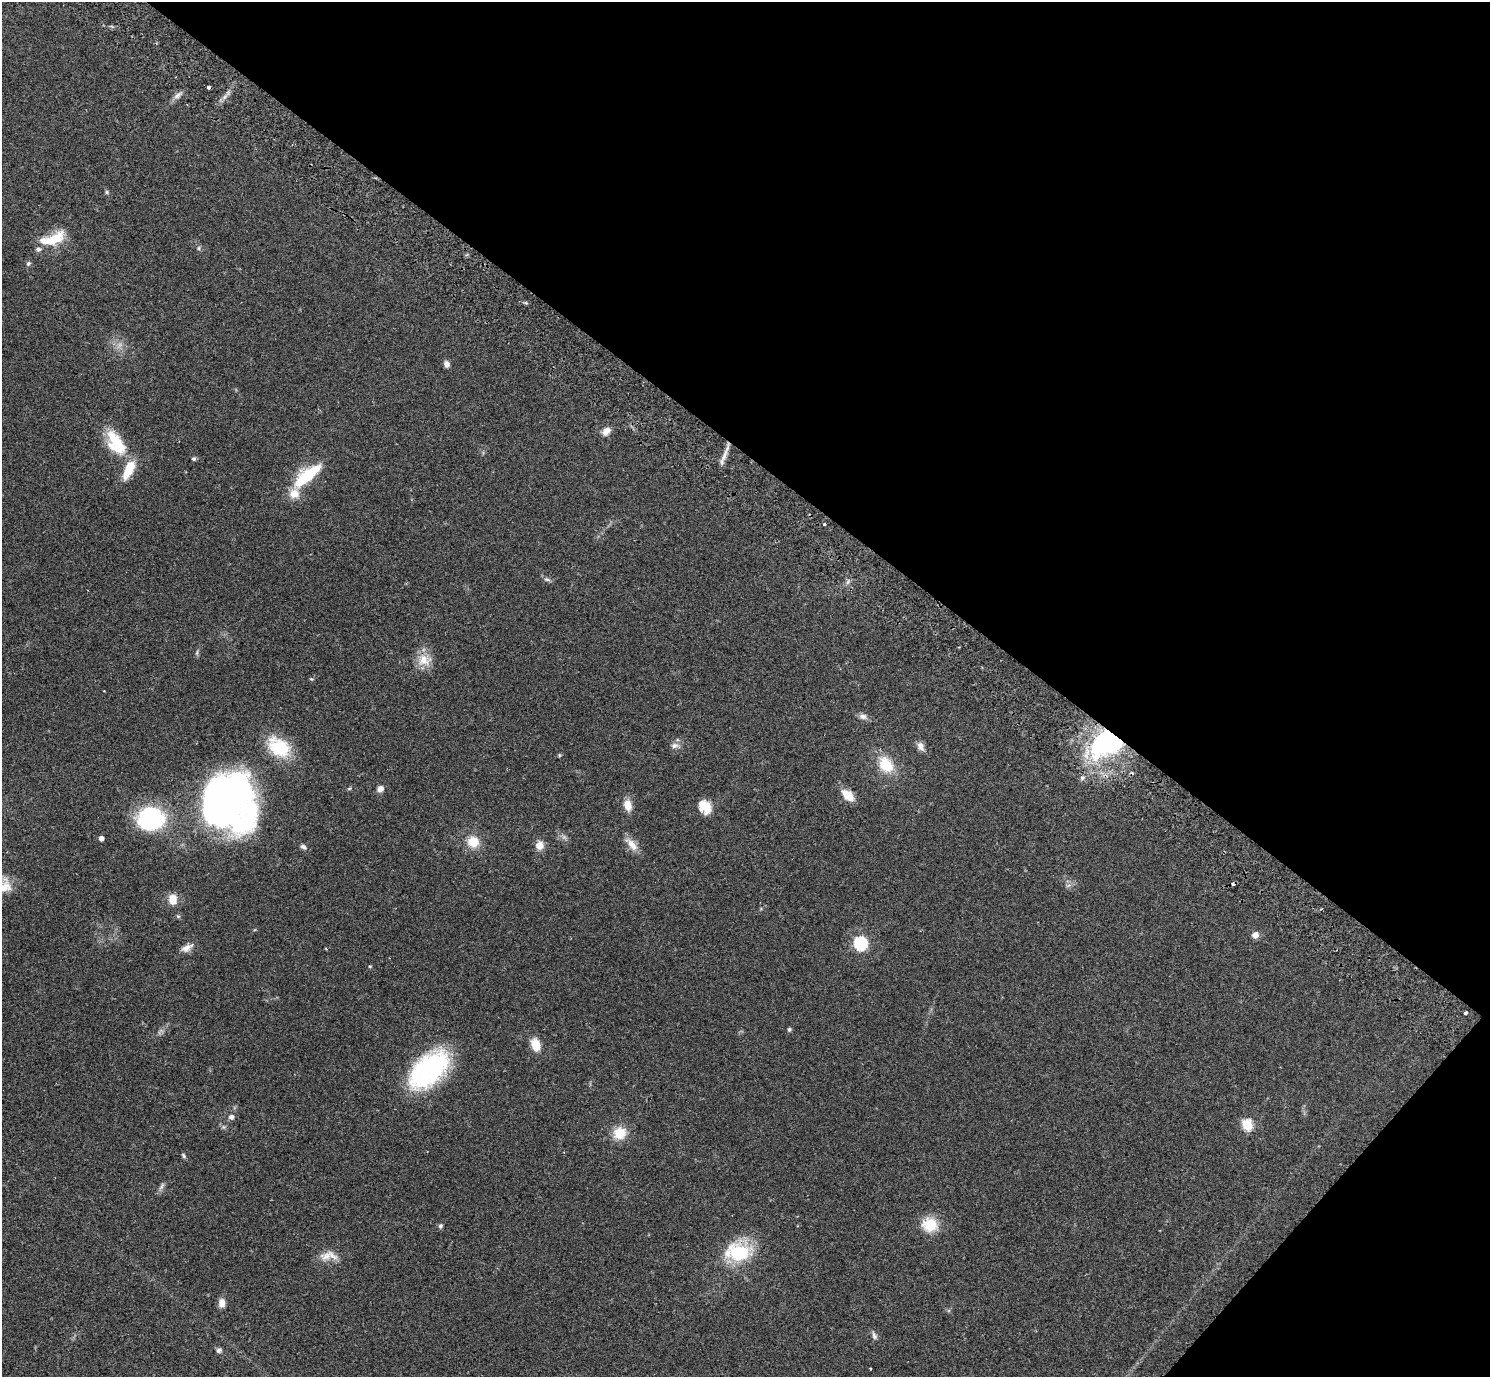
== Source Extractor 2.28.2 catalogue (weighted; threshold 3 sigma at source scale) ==
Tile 8 of 4 x 4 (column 4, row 2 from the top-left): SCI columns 4504-5991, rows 2957-4331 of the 6035 x 6052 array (HDU 1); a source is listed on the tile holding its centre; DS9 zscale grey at full resolution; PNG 1492 x 1379 px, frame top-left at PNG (2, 2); no overlay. Shown black and unused: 36% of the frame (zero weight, under 2 of 3 exposures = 3% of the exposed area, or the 3 px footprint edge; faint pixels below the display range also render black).
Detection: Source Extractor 2.28.2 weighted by HDU 2 'WHT'; one run over the whole footprint, this tile lists its part. Background 0.0836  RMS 0.0076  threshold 0.034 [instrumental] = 3 sigma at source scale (4.5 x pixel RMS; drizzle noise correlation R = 1.50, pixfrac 1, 0.05/0.05 arcsec/px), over >= 5 px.
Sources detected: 68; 2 inside a brighter object's white glare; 2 cosmic-ray / hot-pixel residue — not listed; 5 inside a brighter listed object's ellipse — not listed separately; the other 59 listed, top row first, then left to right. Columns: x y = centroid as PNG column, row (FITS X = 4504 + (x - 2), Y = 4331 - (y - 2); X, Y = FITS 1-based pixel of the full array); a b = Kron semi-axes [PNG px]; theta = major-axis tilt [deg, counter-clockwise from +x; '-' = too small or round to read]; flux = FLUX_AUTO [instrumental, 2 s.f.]
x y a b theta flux
177 95 12 6 38 3.1
107 192 5 5 - 1.1
54 238 32 14 27 19
199 248 6 4 90 1.1
28 263 7 5 49 1.3
447 364 7 6 - 3.3
606 431 12 8 47 4.6
116 443 35 18 -60 29
725 453 28 4 70 5
194 459 4 4 - 1.6
307 475 33 11 39 40
824 524 3 3 - 1.4
547 579 10 4 -18 1.8
197 653 8 3 84 1.2
424 660 20 16 4 11
863 716 10 8 -12 3.2
1106 743 35 24 27 110
674 746 11 7 9 3.1
921 746 13 8 -64 3.8
279 747 22 16 -35 40
559 755 6 4 90 0.72
886 765 19 14 -55 21
1082 778 6 5 - 1.6
349 789 6 3 20 0.83
380 789 7 6 - 4.1
848 795 17 10 -42 9.9
223 801 45 38 -46 200
628 805 13 9 -73 7.4
705 807 14 11 -54 13
150 818 24 21 6 83
101 838 4 4 - 3.3
473 842 14 13 - 12
632 844 20 9 -50 7.2
539 845 10 9 - 6.3
303 847 8 5 -25 1.9
1069 885 7 4 19 1.6
3 886 25 18 29 15
173 899 12 9 -87 8.6
178 916 5 5 - 1
1255 935 7 6 - 4.7
860 943 6 6 - 100
187 948 17 8 28 4.8
370 966 4 4 - 0.74
1465 1013 3 3 - 2.6
789 1029 5 5 - 1.4
535 1045 11 8 -73 14
428 1070 49 27 43 100
231 1117 6 6 - 2.7
1247 1125 6 5 - 52
620 1133 16 14 24 14
183 1156 7 5 -53 1.3
162 1186 13 4 57 2.2
930 1225 17 15 -13 20
440 1226 7 6 - 1.5
738 1252 27 19 3 46
326 1256 19 12 17 8.5
222 1303 10 7 -89 5.2
874 1336 12 6 -71 2.2
219 1350 7 6 - 1.8
Overlapping masked pixels (flux is a lower limit): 1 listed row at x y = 1106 743
Isophote crosses this tile's border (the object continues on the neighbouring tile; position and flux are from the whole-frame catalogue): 1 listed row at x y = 3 886